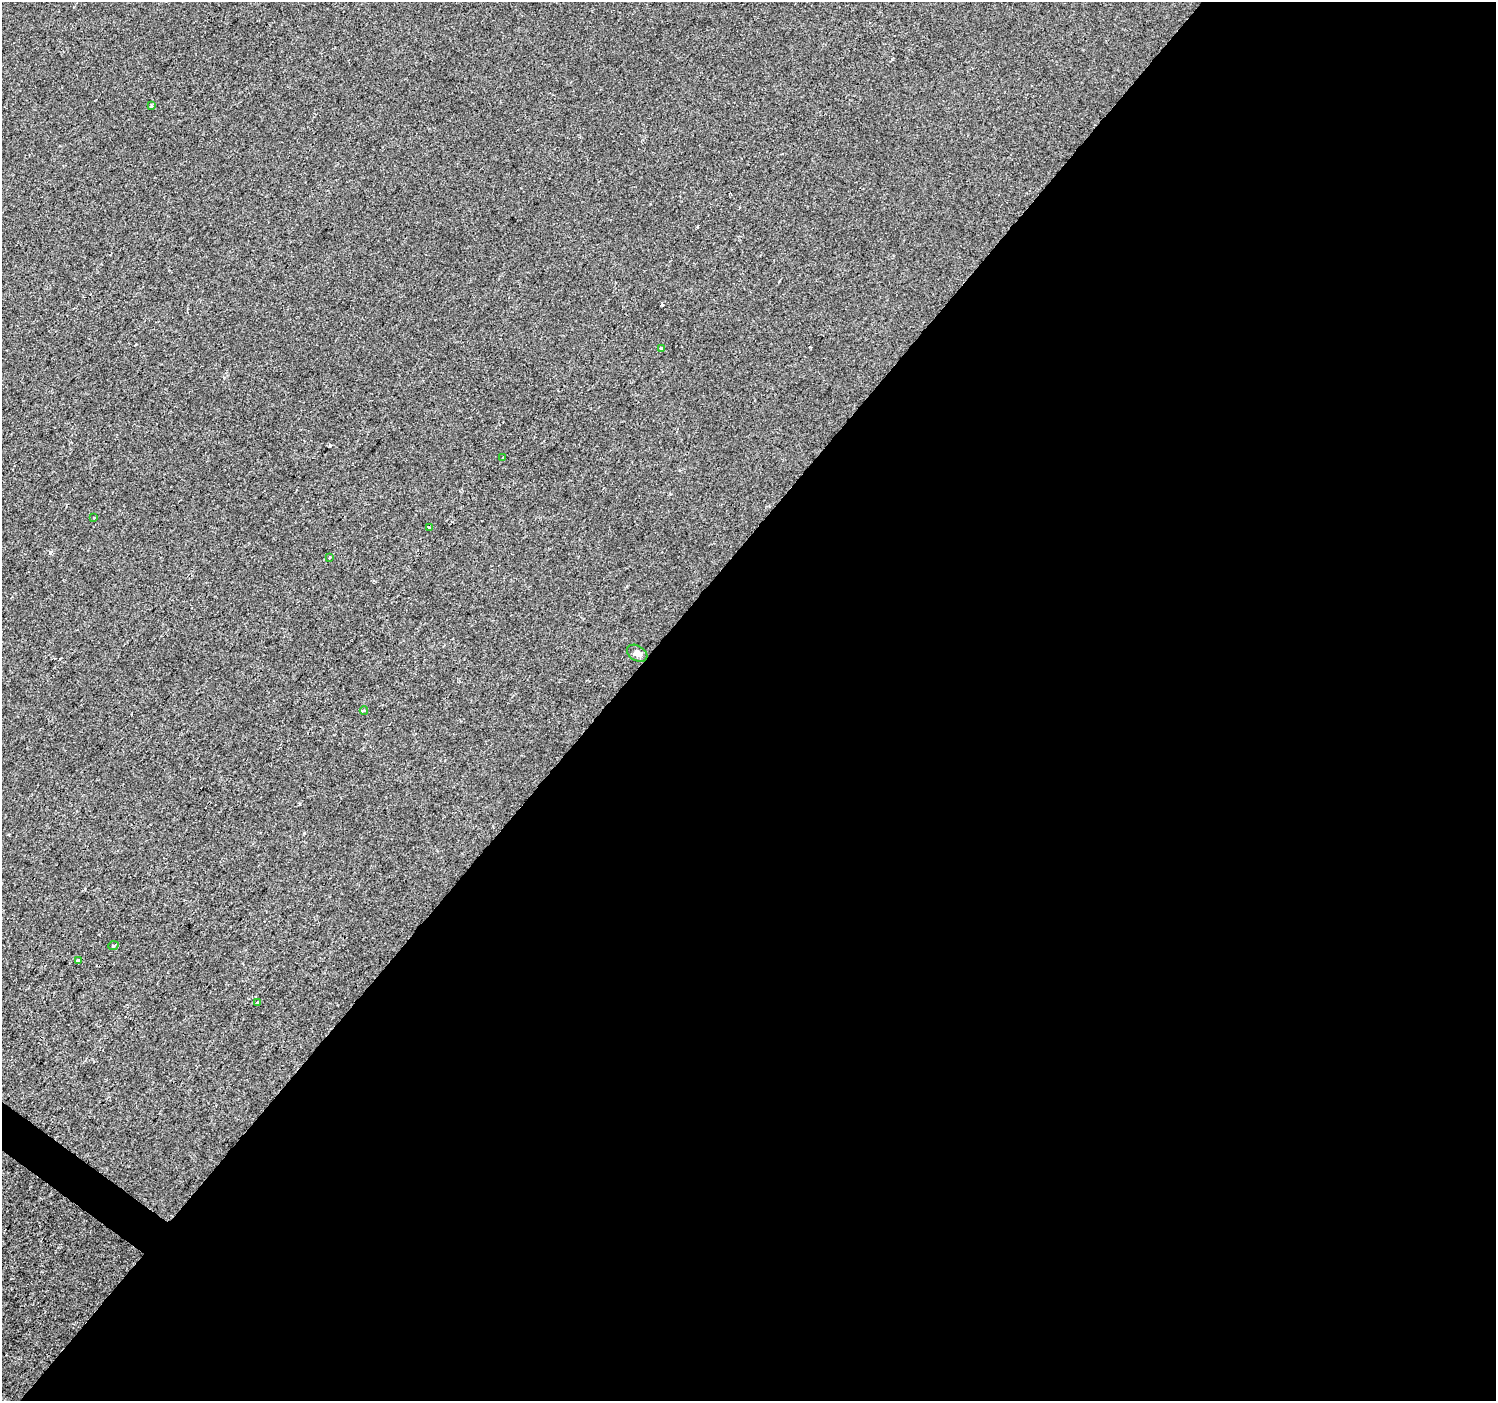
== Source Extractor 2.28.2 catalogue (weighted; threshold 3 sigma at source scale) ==
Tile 12 of 4 x 4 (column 4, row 3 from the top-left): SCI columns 4489-5982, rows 1643-3041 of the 5982 x 6017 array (HDU 1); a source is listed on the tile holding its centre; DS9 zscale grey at full resolution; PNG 1498 x 1403 px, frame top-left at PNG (2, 2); each listed source drawn as its Kron ellipse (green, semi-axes under 4 px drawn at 4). Shown black and unused: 60% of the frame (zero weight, under 2 of 3 exposures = <1% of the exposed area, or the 3 px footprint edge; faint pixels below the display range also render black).
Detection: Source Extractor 2.28.2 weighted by HDU 2 'WHT'; one run over the whole footprint, this tile lists its part. Background -7.52e-04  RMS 0.0042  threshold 0.0187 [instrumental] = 3 sigma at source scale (4.5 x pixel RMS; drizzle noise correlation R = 1.50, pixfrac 1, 0.0396/0.0396 arcsec/px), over >= 5 px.
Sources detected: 13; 2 cosmic-ray / hot-pixel residue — neither listed nor drawn; the other 11 listed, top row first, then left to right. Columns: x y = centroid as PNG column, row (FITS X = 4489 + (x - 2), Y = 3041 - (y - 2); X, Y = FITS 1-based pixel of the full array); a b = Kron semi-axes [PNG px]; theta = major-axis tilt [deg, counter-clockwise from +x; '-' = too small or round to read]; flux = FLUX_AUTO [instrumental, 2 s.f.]
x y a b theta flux
151 106 3 3 - 2.1
661 348 4 3 - 1.6
503 458 4 3 - 0.98
94 517 3 2 - 0.32
430 528 4 3 - 0.8
330 557 3 2 - 1
637 653 11 7 -32 1.6
364 711 4 3 - 0.42
113 946 5 4 - 0.56
78 960 3 3 - 4.7
257 1002 3 3 - 2.4
Unlisted compact peaks at least as high as the median listed source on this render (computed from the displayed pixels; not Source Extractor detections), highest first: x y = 50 552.